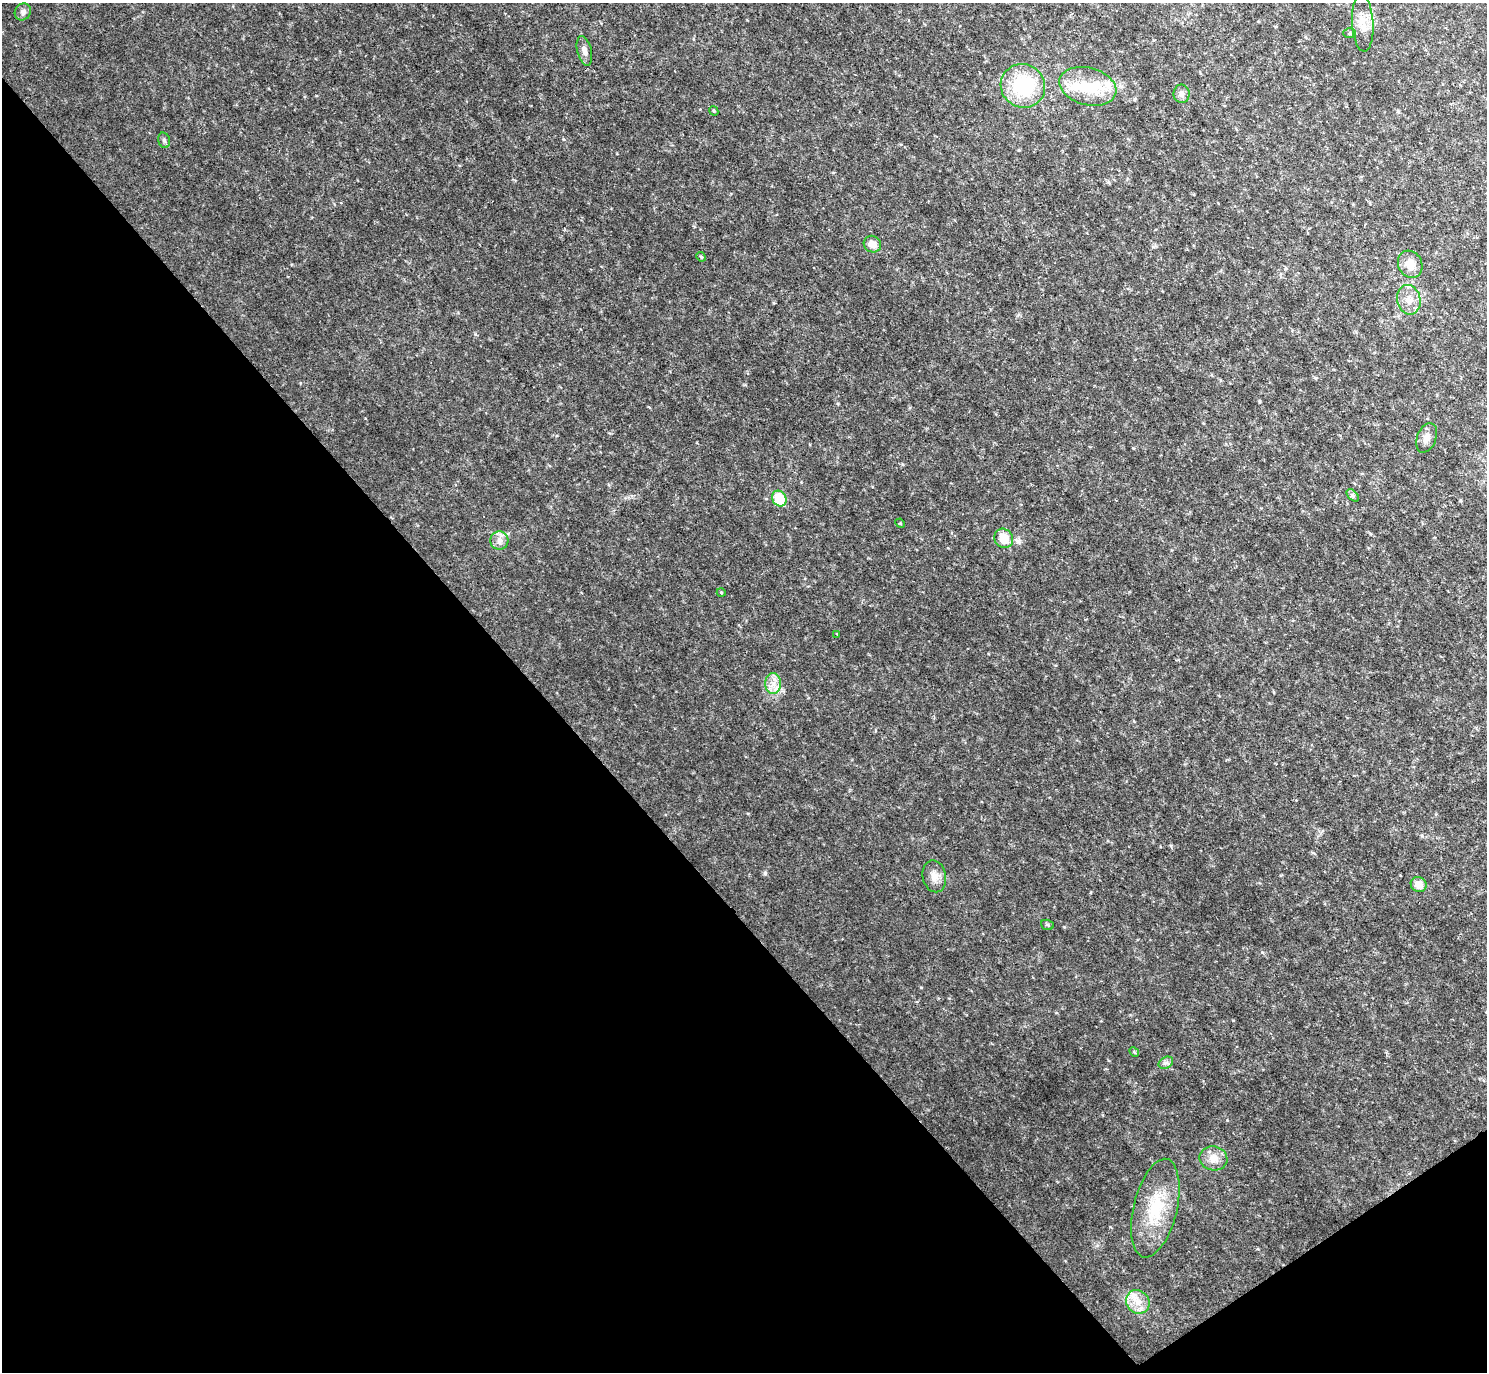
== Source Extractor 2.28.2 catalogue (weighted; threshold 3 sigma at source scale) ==
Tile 14 of 4 x 4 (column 2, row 4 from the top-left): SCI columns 1488-2972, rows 299-1668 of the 5943 x 5938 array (HDU 1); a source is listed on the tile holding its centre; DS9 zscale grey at full resolution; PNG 1489 x 1374 px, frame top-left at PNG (2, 3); each listed source drawn as its Kron ellipse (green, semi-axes under 4 px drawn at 4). Shown black and unused: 38% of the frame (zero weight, under 2 of 3 exposures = <1% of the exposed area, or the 3 px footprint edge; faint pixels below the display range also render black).
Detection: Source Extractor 2.28.2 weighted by HDU 2 'WHT'; one run over the whole footprint, this tile lists its part. Background 0.0475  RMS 0.0074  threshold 0.0333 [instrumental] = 3 sigma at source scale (4.5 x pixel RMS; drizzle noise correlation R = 1.50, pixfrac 1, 0.05/0.05 arcsec/px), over >= 5 px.
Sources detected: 33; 1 inside a brighter object's white glare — neither listed nor drawn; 2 inside a brighter listed object's ellipse — not listed separately; the other 30 listed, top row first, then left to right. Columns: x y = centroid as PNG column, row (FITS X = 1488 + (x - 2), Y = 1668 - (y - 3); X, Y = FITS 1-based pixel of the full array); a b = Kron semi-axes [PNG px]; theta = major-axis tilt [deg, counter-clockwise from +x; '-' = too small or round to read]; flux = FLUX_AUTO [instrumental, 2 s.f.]
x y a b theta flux
23 12 9 7 54 2.6
1363 23 28 10 -87 10
1350 33 6 5 - 1.1
584 51 15 7 -76 3.7
1023 86 22 21 - 50
1088 86 29 18 -15 28
1182 94 9 8 - 3
714 111 5 3 - 0.81
164 140 8 6 -74 1.6
872 244 9 8 - 5.7
701 257 5 4 - 0.81
1410 264 14 11 -63 9.4
1409 300 15 11 -78 7.4
1427 438 15 9 69 5.1
1353 495 7 4 -46 1.4
779 499 8 7 - 25
900 523 5 4 - 0.63
1004 538 10 9 - 12
499 541 9 9 - 3.9
721 592 4 3 - 0.54
837 634 3 2 - 0.7
773 683 10 8 90 5.8
934 876 16 11 -77 6.3
1419 885 8 7 - 7.4
1047 925 6 5 - 1.3
1134 1052 5 4 - 0.84
1166 1063 8 5 28 1.9
1213 1158 14 12 -10 8.3
1155 1208 50 21 76 37
1138 1302 12 11 - 8.5
Unlisted compact peaks at least as high as the median listed source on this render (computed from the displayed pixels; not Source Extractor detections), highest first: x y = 765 873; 1262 952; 475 334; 921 987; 1064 927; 1233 1020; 1171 846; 1227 1120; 563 139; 365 418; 1133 448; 1313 853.